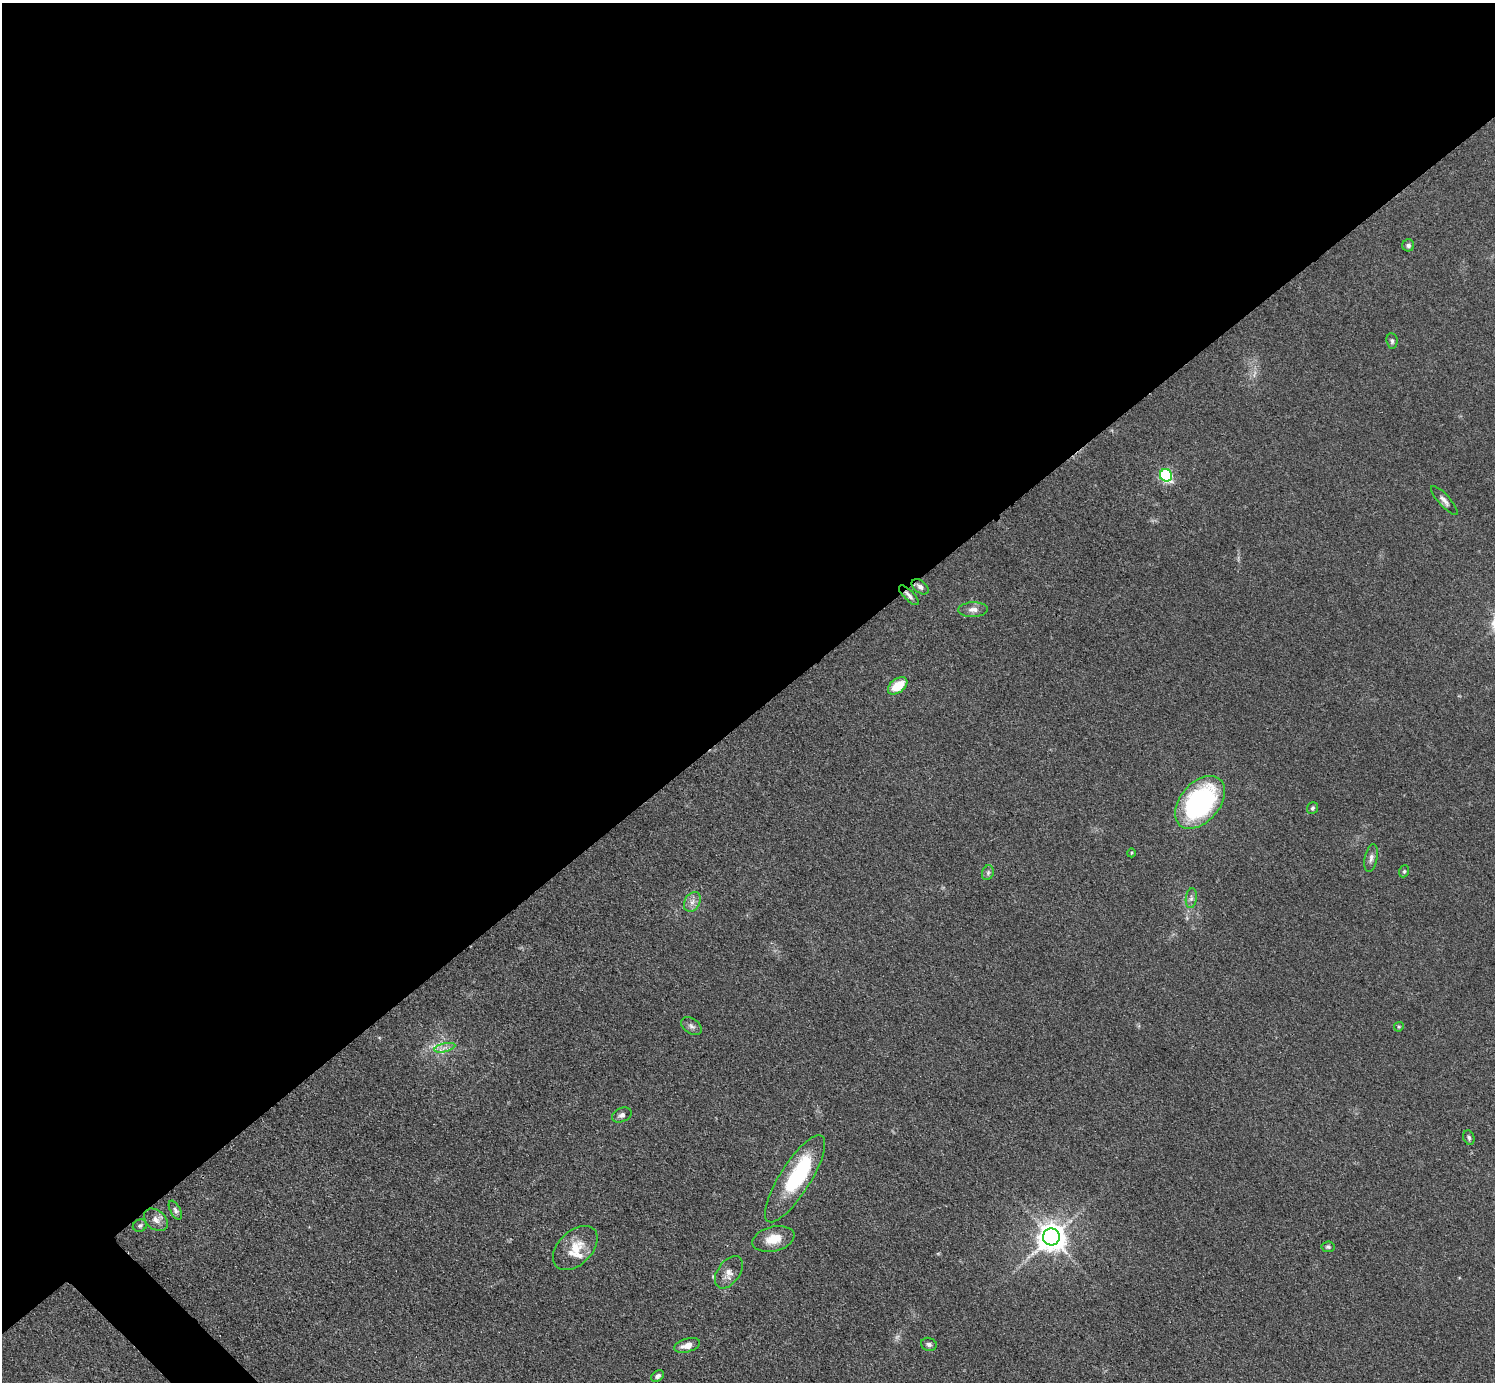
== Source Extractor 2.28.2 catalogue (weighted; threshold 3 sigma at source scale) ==
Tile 2 of 4 x 4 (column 2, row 1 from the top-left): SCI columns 1504-2996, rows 4302-5681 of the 5990 x 5988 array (HDU 1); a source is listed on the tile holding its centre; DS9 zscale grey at full resolution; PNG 1497 x 1384 px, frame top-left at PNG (2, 3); each listed source drawn as its Kron ellipse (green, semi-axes under 4 px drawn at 4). Shown black and unused: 52% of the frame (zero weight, under 3 of 4 exposures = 1% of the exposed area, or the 3 px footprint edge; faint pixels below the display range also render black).
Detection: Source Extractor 2.28.2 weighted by HDU 2 'WHT'; one run over the whole footprint, this tile lists its part. Background 0.101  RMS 0.0065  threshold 0.0292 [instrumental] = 3 sigma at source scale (4.5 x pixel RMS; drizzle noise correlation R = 1.50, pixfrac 1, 0.05/0.05 arcsec/px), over >= 5 px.
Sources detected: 36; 1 too faint to see at this stretch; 1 inside a brighter object's white glare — neither listed nor drawn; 1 inside a brighter listed object's ellipse — not listed separately; the other 33 listed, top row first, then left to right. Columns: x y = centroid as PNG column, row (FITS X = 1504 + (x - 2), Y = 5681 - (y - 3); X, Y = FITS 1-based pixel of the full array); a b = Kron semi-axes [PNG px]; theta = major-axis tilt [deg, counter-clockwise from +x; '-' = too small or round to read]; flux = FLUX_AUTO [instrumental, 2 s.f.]
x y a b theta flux
1408 245 6 6 - 1.9
1392 341 8 5 -84 1.6
1166 475 6 6 - 93
1444 500 19 5 -48 3.1
920 587 9 6 -38 2.3
909 595 13 5 -45 2.5
973 610 14 7 2 3.5
898 686 11 7 37 17
1200 802 30 19 49 110
1312 808 6 5 - 1.3
1131 853 4 3 - 0.57
1371 858 14 6 78 2.7
1404 871 6 4 69 1
988 873 7 5 70 1.5
1191 898 10 5 82 2.2
692 902 10 7 60 3.4
691 1026 11 7 -36 2.5
1399 1027 5 4 - 0.81
445 1048 11 4 13 2.6
622 1115 10 7 25 2.5
1469 1138 7 5 -69 1.4
795 1179 50 15 58 58
175 1210 10 5 -62 1.9
156 1220 13 9 -40 4.4
140 1226 7 6 - 1.4
1051 1237 8 8 - 890
773 1239 21 12 14 11
1328 1247 6 5 - 1.2
575 1248 27 16 45 14
729 1272 18 11 54 5.6
929 1344 8 6 -19 1.8
687 1345 13 6 16 5.6
658 1376 7 5 33 1.9
Overlapping masked pixels (flux is a lower limit): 1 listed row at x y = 909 595